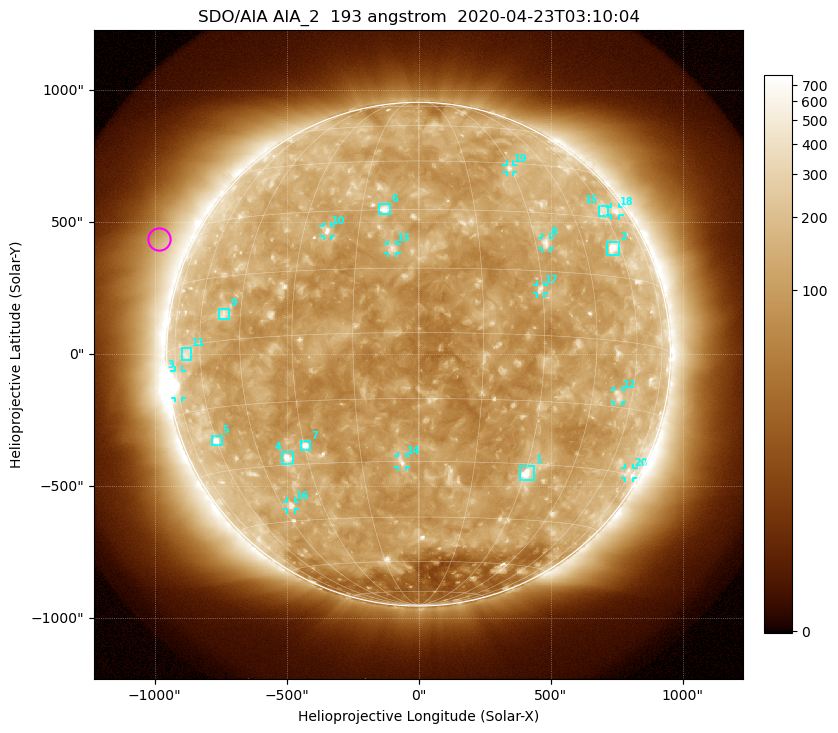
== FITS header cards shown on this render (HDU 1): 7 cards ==
TELESCOP= 'SDO/AIA'
INSTRUME= 'AIA_2'
WAVELNTH=                  193
WAVEUNIT= 'angstrom'
DATE-OBS= '2020-04-23T03:10:04.84'
CTYPE1  = 'HPLN-TAN'
CTYPE2  = 'HPLT-TAN'

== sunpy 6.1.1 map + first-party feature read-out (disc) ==
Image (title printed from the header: SDO/AIA AIA_2  193 angstrom  2020-04-23T03:10:04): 1024 x 1024 px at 2.4 arcsec/px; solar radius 954 arcsec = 398 px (full disc in frame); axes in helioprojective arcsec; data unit not stated in the header (colour bar unlabelled)
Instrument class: DISC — disc imager (sunpy class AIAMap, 193 A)
Bright regions (active regions / flare kernels): reference = the median radial profile (limb darkening/brightening removed); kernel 9 px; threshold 5 sigma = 160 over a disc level ~113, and >= 1.15x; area >= 12 px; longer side >= 10 px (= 24 arcsec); searched inside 0.97 R_sun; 29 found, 20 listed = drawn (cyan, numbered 1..; 11 of them under ~33 arcsec drawn as corner ticks so the feature stays visible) (cap 20 boxes per figure: the strongest are kept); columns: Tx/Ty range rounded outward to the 5 arcsec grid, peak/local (2 s.f.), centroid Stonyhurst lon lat
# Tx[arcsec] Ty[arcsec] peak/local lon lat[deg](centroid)
1 385..440 -480..-420 9.8 +31 -32
2 715..760 375..425 8.4 +56 +22
3 -925..-895 -165..-60 6.9 -74 -8
4 -515..-475 -415..-370 7.2 -36 -28
5 -785..-745 -345..-310 6.7 -60 -23
6 -150..-105 530..570 6.4 -9 +30
7 -450..-410 -365..-325 7.5 -30 -25
8 465..500 400..445 4.4 +33 +22
9 -755..-715 135..175 3.7 -51 +6
10 -360..-330 445..485 5 -23 +25
11 -900..-860 -25..25 2.6 -67 -2
12 740..770 -180..-135 3.1 +54 -12
13 -115..-85 385..420 4.7 -6 +20
14 -80..-45 -430..-385 4.8 -4 -30
15 685..720 520..565 2.5 +60 +32
16 -500..-465 -590..-560 3.9 -41 -41
17 445..475 230..265 4.5 +29 +11
18 725..760 525..560 3 +67 +33
19 330..360 690..720 3.5 +30 +43
20 780..815 -470..-430 2.8 +73 -29
Off-limb structures (1.02-1.3 R_sun): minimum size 162 px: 8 found; the strongest spans PA ~40..90 deg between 1.05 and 1.3 R_sun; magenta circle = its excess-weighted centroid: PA ~65 deg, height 1.13 R_sun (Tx ~-985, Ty ~440 arcsec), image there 2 x the reference